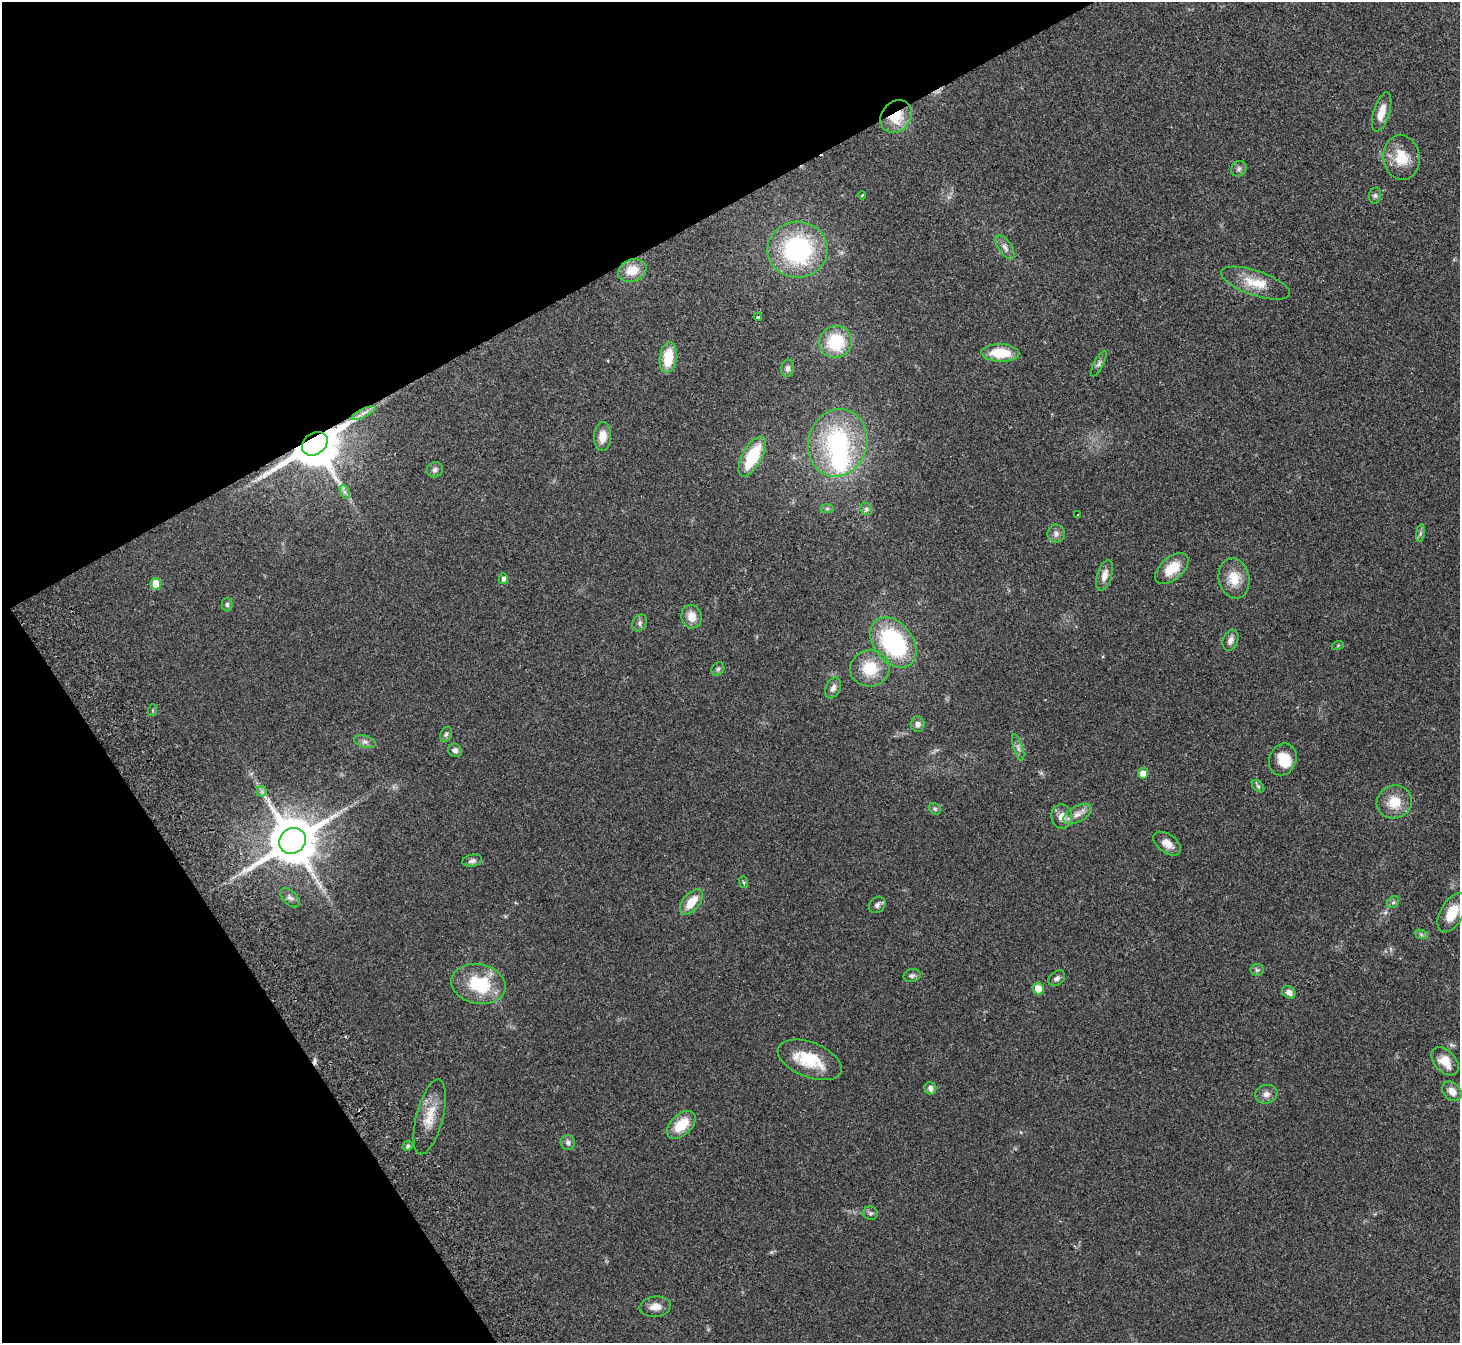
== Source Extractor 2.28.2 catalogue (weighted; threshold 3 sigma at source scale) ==
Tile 5 of 4 x 4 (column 1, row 2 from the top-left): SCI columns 51-1508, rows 2880-4220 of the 5934 x 5893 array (HDU 1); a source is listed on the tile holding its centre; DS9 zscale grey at full resolution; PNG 1462 x 1345 px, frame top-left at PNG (2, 2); each listed source drawn as its Kron ellipse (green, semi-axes under 4 px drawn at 4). Shown black and unused: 26% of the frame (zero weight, under 2 of 3 exposures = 3% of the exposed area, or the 3 px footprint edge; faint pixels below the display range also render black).
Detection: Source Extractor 2.28.2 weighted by HDU 2 'WHT'; one run over the whole footprint, this tile lists its part. Background 0.141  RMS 0.0088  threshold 0.0394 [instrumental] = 3 sigma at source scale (4.5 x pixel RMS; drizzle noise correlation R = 1.50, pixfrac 1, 0.05/0.05 arcsec/px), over >= 5 px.
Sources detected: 89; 1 too faint to see at this stretch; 1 inside a brighter object's white glare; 3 cosmic-ray / hot-pixel residue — neither listed nor drawn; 1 inside a brighter listed object's ellipse — not listed separately; the other 83 listed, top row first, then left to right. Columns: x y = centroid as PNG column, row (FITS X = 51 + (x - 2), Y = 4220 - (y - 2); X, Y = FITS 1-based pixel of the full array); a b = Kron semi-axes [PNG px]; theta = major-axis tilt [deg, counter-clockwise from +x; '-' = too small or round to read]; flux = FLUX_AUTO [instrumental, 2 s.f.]
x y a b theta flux
1382 112 20 8 73 10
896 117 17 14 49 26
1401 157 22 18 -82 20
1239 169 8 7 - 2.7
862 195 4 3 - 0.79
1375 196 8 6 75 1.9
1005 247 14 6 -56 4
798 250 30 28 1 100
632 270 14 11 21 15
1255 283 36 12 -19 19
758 317 4 3 - 3.2
836 342 16 15 - 39
1000 353 19 9 -2 24
668 358 15 8 82 25
1099 364 14 4 63 2.6
788 368 9 6 82 3.1
364 413 13 4 25 3.8
603 437 14 8 87 9.8
838 443 34 29 73 100
315 444 14 10 36 4700
752 456 22 9 61 41
435 470 8 7 - 2.9
345 492 7 4 -70 2.4
827 509 7 4 0 1.4
866 509 7 5 -47 2.1
1078 514 2 2 - 0.56
1420 533 9 4 81 1.9
1056 534 9 8 - 3.7
1172 568 20 11 41 18
1105 575 16 7 74 6.7
1234 578 20 15 -80 16
503 579 5 4 - 2.6
156 584 6 5 - 22
227 604 7 5 -89 1.8
691 617 12 10 -78 10
640 623 9 7 62 2.8
1230 640 11 7 70 4.1
893 642 28 19 -53 97
1338 645 6 4 19 0.92
870 668 20 18 12 25
718 669 7 5 46 1.7
833 688 11 7 64 3.7
153 710 6 4 71 1
918 724 7 7 - 3.7
446 734 8 5 67 1.9
365 742 11 6 -18 3.2
1018 748 13 4 -72 3.1
455 750 7 6 - 3.4
1283 759 16 13 68 16
1143 773 5 5 - 9.4
1258 786 7 4 -44 1.5
262 791 5 5 - 1.8
1394 802 18 16 25 18
935 809 6 5 - 1.7
1077 814 15 8 29 6.5
1062 817 12 10 -84 8.3
293 841 14 12 35 4500
1167 844 16 9 -36 8.1
472 861 10 6 11 2.9
743 882 6 3 -71 0.91
290 898 12 6 -44 3.6
691 902 15 8 50 15
1393 902 6 5 - 1.7
877 905 9 7 44 3
1452 913 21 11 61 17
1421 934 7 4 -20 1.6
1257 970 6 6 - 1.7
912 976 8 6 10 2.4
1057 978 9 6 39 2.7
479 984 27 20 -11 46
1038 989 6 5 - 13
1289 992 7 5 -37 4.7
810 1060 34 17 -21 32
1445 1061 16 10 -48 14
930 1088 6 5 - 4.1
1452 1091 11 8 -43 7.2
1266 1094 11 9 13 4.7
430 1117 38 13 76 19
681 1125 17 10 43 20
568 1143 7 7 - 2.6
408 1146 5 4 - 1.5
870 1213 7 6 - 2.1
655 1307 15 10 6 7.6
Overlapping masked pixels (flux is a lower limit): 2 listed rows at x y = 896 117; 315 444